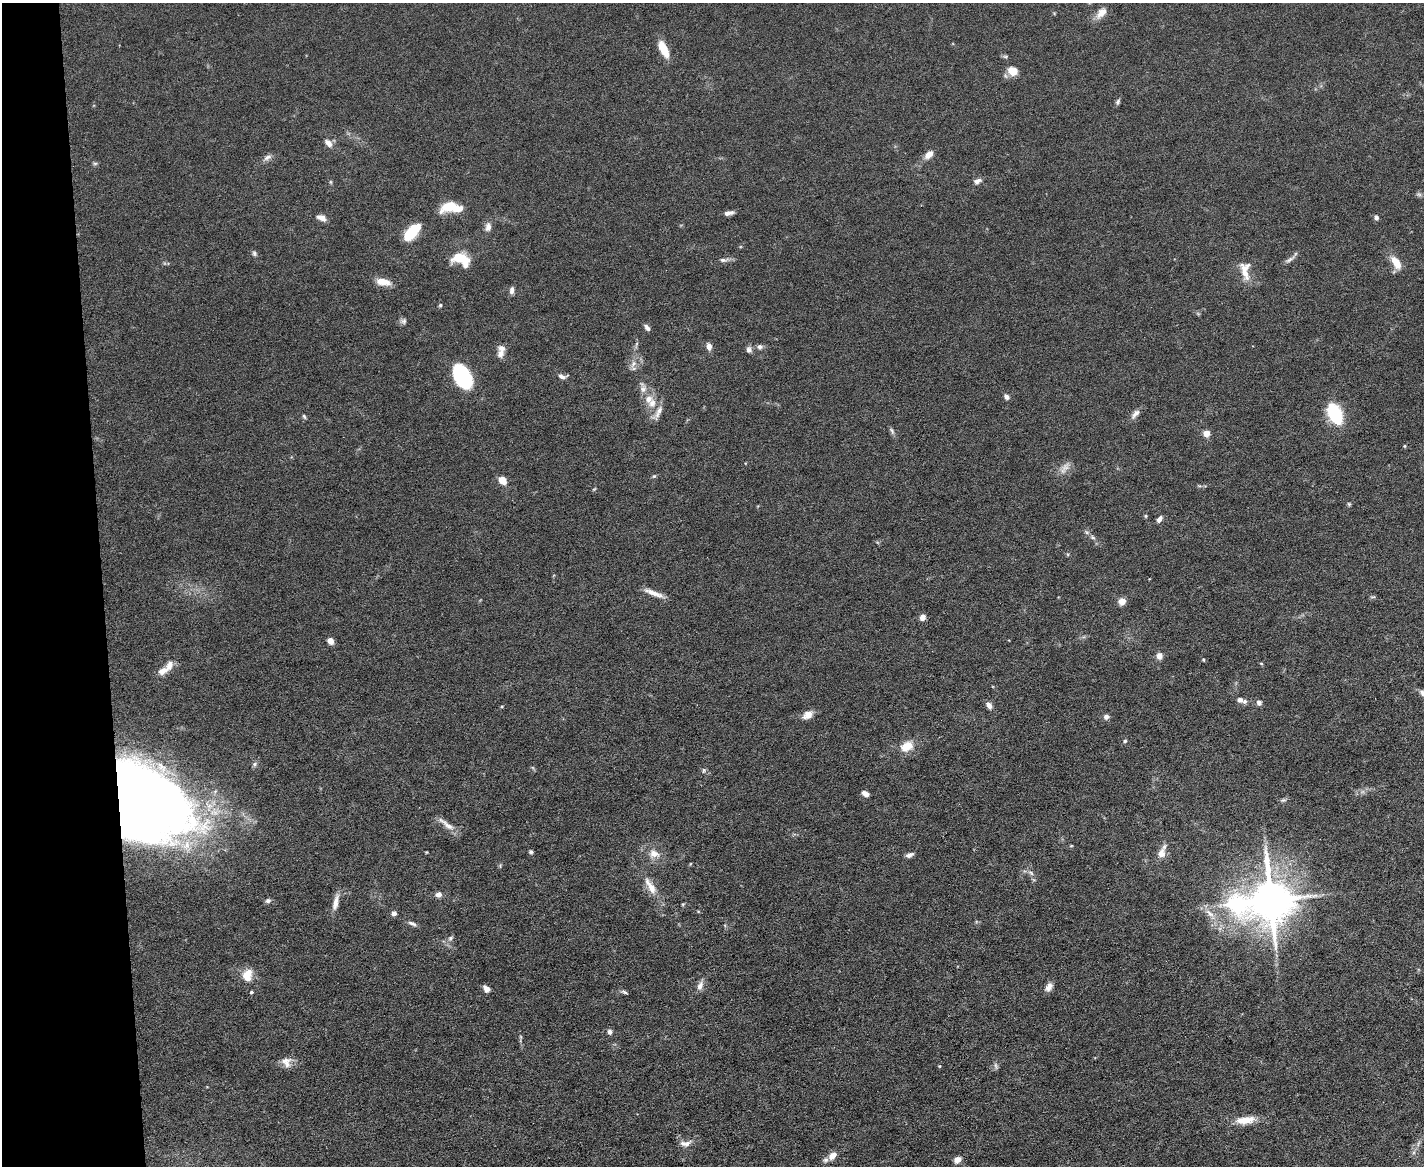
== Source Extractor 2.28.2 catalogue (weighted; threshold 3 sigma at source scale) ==
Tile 4 of 3 x 4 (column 1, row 2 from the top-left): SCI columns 131-1552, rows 2329-3492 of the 4635 x 4656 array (HDU 1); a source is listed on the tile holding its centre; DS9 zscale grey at full resolution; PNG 1426 x 1168 px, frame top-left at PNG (2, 3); no overlay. Shown black and unused: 7% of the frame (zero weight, under 5 of 9 exposures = <1% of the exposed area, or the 3 px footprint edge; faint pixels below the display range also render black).
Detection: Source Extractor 2.28.2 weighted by HDU 2 'WHT'; one run over the whole footprint, this tile lists its part. Background 0.0889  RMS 0.0045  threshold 0.0184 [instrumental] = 3 sigma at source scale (4.09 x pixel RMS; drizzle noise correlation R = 1.36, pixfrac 0.8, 0.05/0.05 arcsec/px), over >= 5 px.
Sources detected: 117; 2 too faint to see at this stretch — not listed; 7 inside a brighter listed object's ellipse — not listed separately; the other 108 listed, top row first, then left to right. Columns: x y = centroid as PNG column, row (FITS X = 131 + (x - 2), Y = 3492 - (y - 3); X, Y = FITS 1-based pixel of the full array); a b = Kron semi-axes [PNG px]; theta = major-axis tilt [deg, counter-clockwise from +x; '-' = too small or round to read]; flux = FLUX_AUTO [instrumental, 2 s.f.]
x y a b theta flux
1054 13 6 3 -19 0.41
1101 13 17 9 47 4.2
664 49 15 6 -63 11
1013 71 11 10 - 5.5
1118 102 8 5 66 0.97
328 143 11 7 -46 2.6
929 154 12 7 44 3.4
267 157 13 6 28 1.9
95 163 6 4 0 0.7
977 181 10 6 28 1.8
331 182 6 4 -89 0.51
449 207 21 10 16 9.4
728 213 10 5 11 2.1
1376 217 6 5 - 1.2
321 218 12 7 -21 2.5
488 227 11 8 78 2.4
412 232 20 9 47 15
254 253 8 5 -71 0.91
458 258 14 11 17 9.6
1290 259 18 5 32 1.7
723 260 12 5 1 1.6
1396 262 13 7 -59 7.6
1245 270 26 12 -84 6.5
383 282 18 8 -10 4.9
512 290 9 5 88 1.6
440 305 5 4 - 0.65
403 321 9 7 3 1.3
647 328 8 5 -49 1.5
636 344 7 4 70 0.73
709 346 7 5 -82 2.9
760 347 7 6 - 1.5
749 350 8 7 - 1.6
501 353 13 9 71 3.3
633 364 11 7 55 2.5
562 376 11 6 -8 1.8
462 377 21 12 -60 50
643 388 18 8 -79 3
1007 397 7 6 - 1.3
652 403 14 12 52 5
1335 413 13 8 -63 44
1135 414 15 6 49 2.2
304 416 7 4 -63 0.72
892 431 11 5 -63 1.1
1206 433 5 5 - 6.5
1404 446 5 3 - 0.39
1064 468 19 8 55 3.3
654 476 6 5 - 0.65
502 480 10 8 -46 4
1349 504 5 4 - 0.56
1146 516 5 4 - 0.52
1159 519 8 5 51 1.8
1093 537 8 5 -21 1
654 593 28 6 -22 4
1122 601 6 6 - 4.8
923 617 6 5 - 2.8
330 641 6 5 - 3.8
1159 656 6 5 - 3.6
1203 660 5 4 - 0.49
1261 663 5 3 - 0.41
163 671 15 8 25 3.5
1423 694 12 6 -45 2.2
1240 700 9 7 -16 1.7
1259 703 6 6 - 1.6
989 705 8 5 -57 2.3
502 706 5 3 - 0.41
808 715 13 8 34 3.9
1106 717 6 6 - 1.8
1125 741 5 4 - 0.72
907 746 18 13 30 6.4
255 764 7 5 24 0.99
704 770 5 5 - 0.74
865 793 7 5 -27 2.5
1283 800 8 5 1 0.87
145 803 75 53 -32 630
446 824 29 7 -38 3.9
1071 846 5 3 - 0.38
426 852 3 3 - 0.36
531 852 6 5 - 0.72
1161 853 16 10 75 3.7
654 854 15 10 -15 4.5
909 855 9 5 23 1.7
1031 873 9 4 -36 1.2
650 886 28 9 -59 6.6
439 894 8 7 - 2
1270 900 18 15 12 1700
268 901 8 6 2 1.1
335 902 23 6 78 3.7
683 904 6 3 18 0.46
698 911 5 3 - 0.41
394 913 6 6 - 1.5
1210 913 16 7 -42 3.8
412 923 11 5 -21 1.6
450 938 9 5 46 1.3
247 975 15 12 76 6.4
700 986 13 7 67 2.5
1049 987 11 7 55 2.7
486 989 8 6 -46 2.1
251 992 5 4 - 0.65
624 992 9 4 -26 0.87
610 1032 6 6 - 1.4
286 1062 14 12 -58 3.5
939 1066 4 4 - 0.42
996 1066 10 5 -76 1.1
1245 1120 25 10 6 7.1
685 1143 17 8 9 2.8
1418 1143 10 3 69 0.98
832 1156 9 7 45 3.7
957 1160 9 7 28 2.4
Overlapping masked pixels (flux is a lower limit): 1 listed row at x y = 145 803
Isophote crosses this tile's border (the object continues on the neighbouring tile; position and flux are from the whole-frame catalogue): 1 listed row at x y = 1423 694